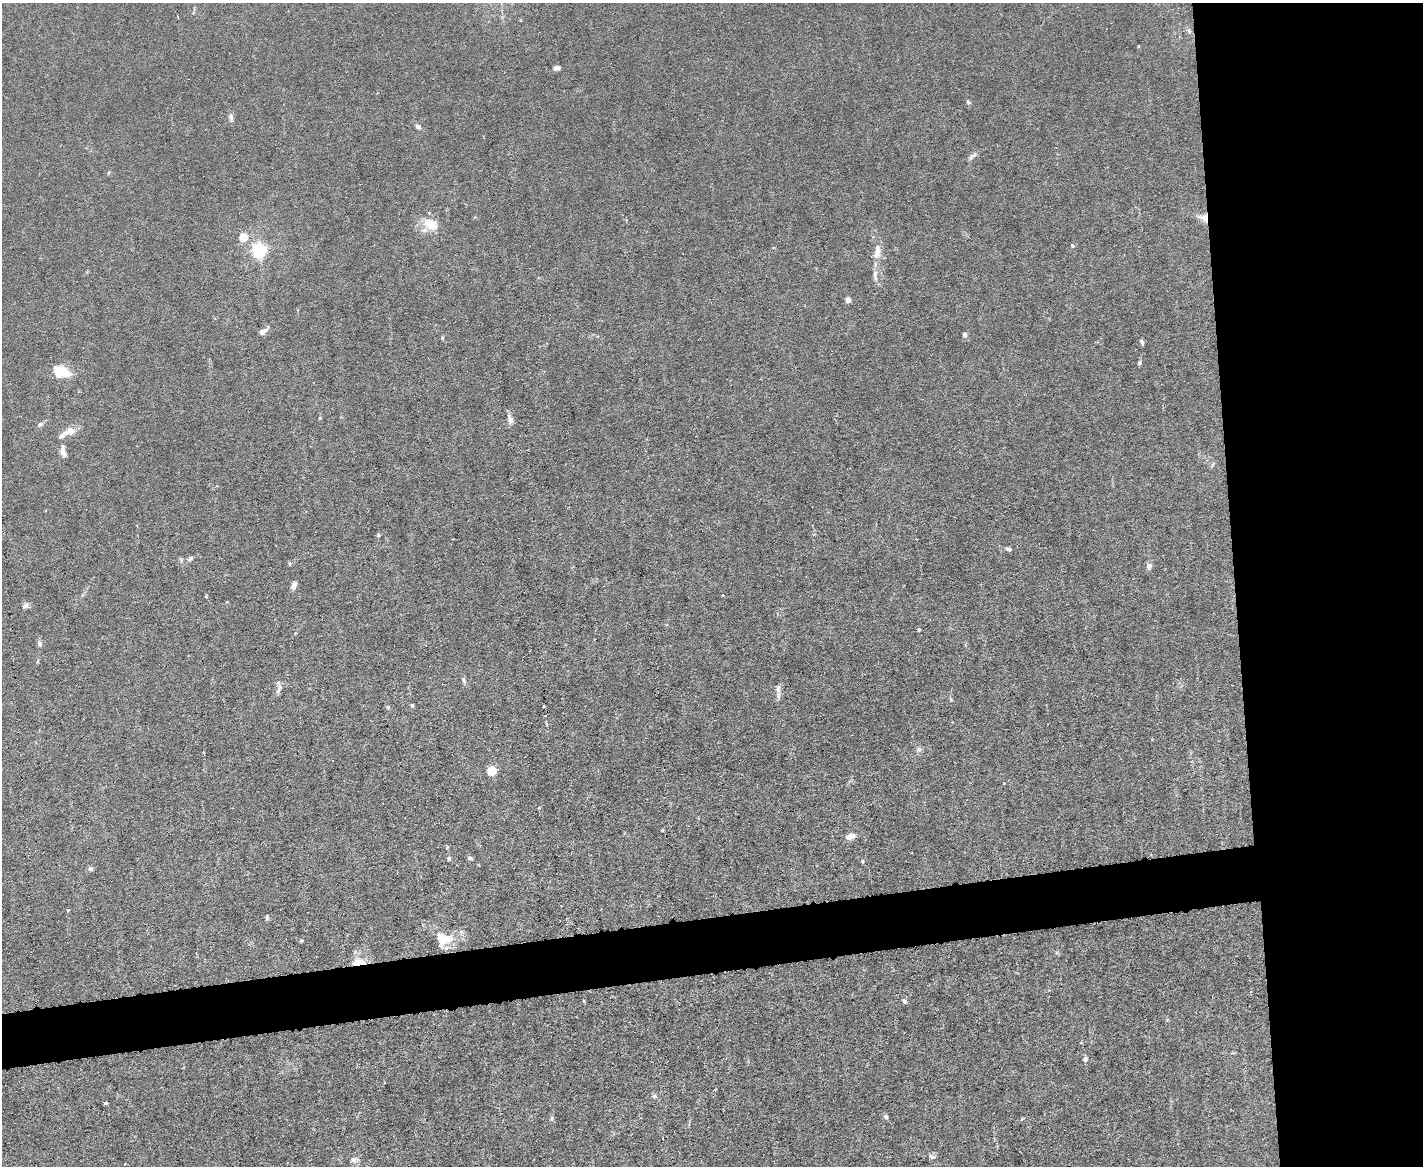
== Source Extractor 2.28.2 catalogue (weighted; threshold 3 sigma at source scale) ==
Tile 6 of 3 x 4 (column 3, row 2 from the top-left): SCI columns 3082-4502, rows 2329-3492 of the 4630 x 4656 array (HDU 1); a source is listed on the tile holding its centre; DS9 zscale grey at full resolution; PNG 1425 x 1168 px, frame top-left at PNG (2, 3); no overlay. Shown black and unused: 17% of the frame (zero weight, under 3 of 6 exposures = <1% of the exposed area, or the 3 px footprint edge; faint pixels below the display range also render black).
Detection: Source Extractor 2.28.2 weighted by HDU 2 'WHT'; one run over the whole footprint, this tile lists its part. Background 0.0197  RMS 0.0027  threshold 0.0112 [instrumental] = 3 sigma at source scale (4.09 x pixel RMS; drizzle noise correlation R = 1.36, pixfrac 0.8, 0.05/0.05 arcsec/px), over >= 5 px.
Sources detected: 66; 4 inside a brighter listed object's ellipse — not listed separately; the other 62 listed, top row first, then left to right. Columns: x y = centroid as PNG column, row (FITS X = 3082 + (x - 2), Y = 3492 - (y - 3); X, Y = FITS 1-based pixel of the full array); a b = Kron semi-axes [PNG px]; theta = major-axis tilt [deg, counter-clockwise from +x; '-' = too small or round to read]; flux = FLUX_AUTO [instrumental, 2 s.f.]
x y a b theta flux
1189 31 8 4 -46 0.61
556 68 7 6 - 0.82
968 102 7 4 -45 0.4
231 117 9 6 -66 0.86
418 127 6 5 - 0.91
973 156 15 4 43 0.83
109 172 5 4 - 0.29
1204 217 14 9 -13 2.3
430 224 15 10 -28 5.2
243 237 5 5 - 9
1072 246 5 4 - 0.36
259 250 6 5 - 66
877 253 19 9 77 2.8
875 275 17 6 -88 1.5
848 300 6 6 - 0.93
263 332 9 6 33 1.4
964 334 5 5 - 0.63
442 338 5 4 - 0.27
1142 342 8 4 -61 0.47
1139 363 6 5 - 0.44
61 372 16 11 -10 7.8
320 418 4 4 - 0.26
510 419 11 6 -67 1.3
40 424 7 5 28 0.76
69 431 15 10 16 2.5
63 452 11 6 -59 1.4
378 535 5 4 - 0.38
1009 549 9 5 -16 0.66
190 558 6 5 - 0.59
289 563 6 4 -89 0.3
1149 566 7 6 - 1.1
294 585 8 5 63 1.4
723 595 3 3 - 0.2
206 596 4 3 - 0.27
25 606 7 6 - 0.91
919 630 4 4 - 0.35
39 643 7 6 - 0.79
463 680 9 5 -65 0.66
778 689 12 6 89 1.2
278 691 10 3 69 0.68
412 705 5 4 - 0.39
388 707 5 4 - 0.34
919 750 7 6 - 0.7
491 770 5 5 - 16
850 836 11 6 20 2.2
470 858 8 4 -22 0.43
449 859 6 4 89 0.39
863 861 5 4 - 0.33
90 868 6 6 - 0.59
68 910 4 3 - 0.22
267 918 6 4 83 0.37
440 937 18 8 -75 4.3
301 940 4 4 - 0.43
358 962 16 8 7 3.5
904 1001 7 5 -62 0.59
1085 1059 7 6 - 0.6
654 1096 6 5 - 0.59
105 1103 4 3 - 0.38
886 1117 6 5 - 0.57
552 1118 6 4 71 0.4
932 1157 9 6 -22 0.72
354 1160 10 6 4 1.1
Overlapping masked pixels (flux is a lower limit): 2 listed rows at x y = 1204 217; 358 962